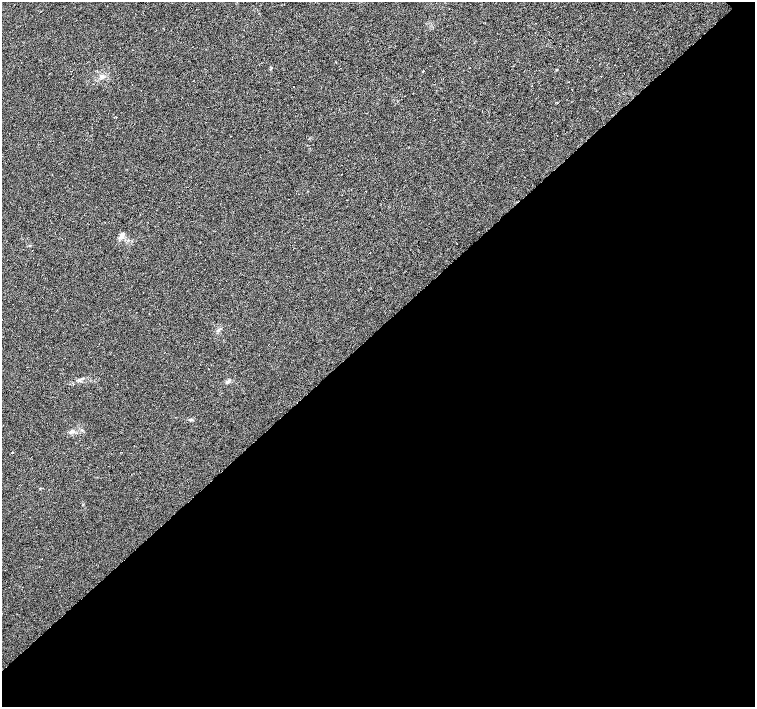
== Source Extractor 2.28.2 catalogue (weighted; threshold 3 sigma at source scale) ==
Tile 15 of 4 x 4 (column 3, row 4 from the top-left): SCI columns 3012-4516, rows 151-1560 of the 6024 x 6005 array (HDU 1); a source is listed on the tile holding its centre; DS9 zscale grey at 2 x 2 block average (1 PNG px = mean of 2 x 2 image px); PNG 757 x 709 px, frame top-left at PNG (2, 2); no overlay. Shown black and unused: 53% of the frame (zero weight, under 3 of 6 exposures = <1% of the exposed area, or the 3 px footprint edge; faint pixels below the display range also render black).
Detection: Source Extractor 2.28.2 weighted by HDU 2 'WHT'; one run over the whole footprint, this tile lists its part. Background 0.00658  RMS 0.0039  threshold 0.0159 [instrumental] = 3 sigma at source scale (4.09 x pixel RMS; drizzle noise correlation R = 1.36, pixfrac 0.8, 0.0396/0.0396 arcsec/px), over >= 5 px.
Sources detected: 7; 1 cosmic-ray / hot-pixel residue — not listed; the other 6 listed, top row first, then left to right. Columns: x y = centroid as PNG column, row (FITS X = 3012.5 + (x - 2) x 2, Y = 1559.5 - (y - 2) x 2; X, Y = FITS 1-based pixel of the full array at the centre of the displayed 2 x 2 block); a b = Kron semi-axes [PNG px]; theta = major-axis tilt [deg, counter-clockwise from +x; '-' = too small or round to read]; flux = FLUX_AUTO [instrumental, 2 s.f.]
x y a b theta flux
556 70 3 2 - 0.63
294 86 2 2 - 0.31
122 235 10 4 65 3.3
227 382 5 4 - 1.5
191 420 5 3 - 1
40 488 3 2 - 0.46